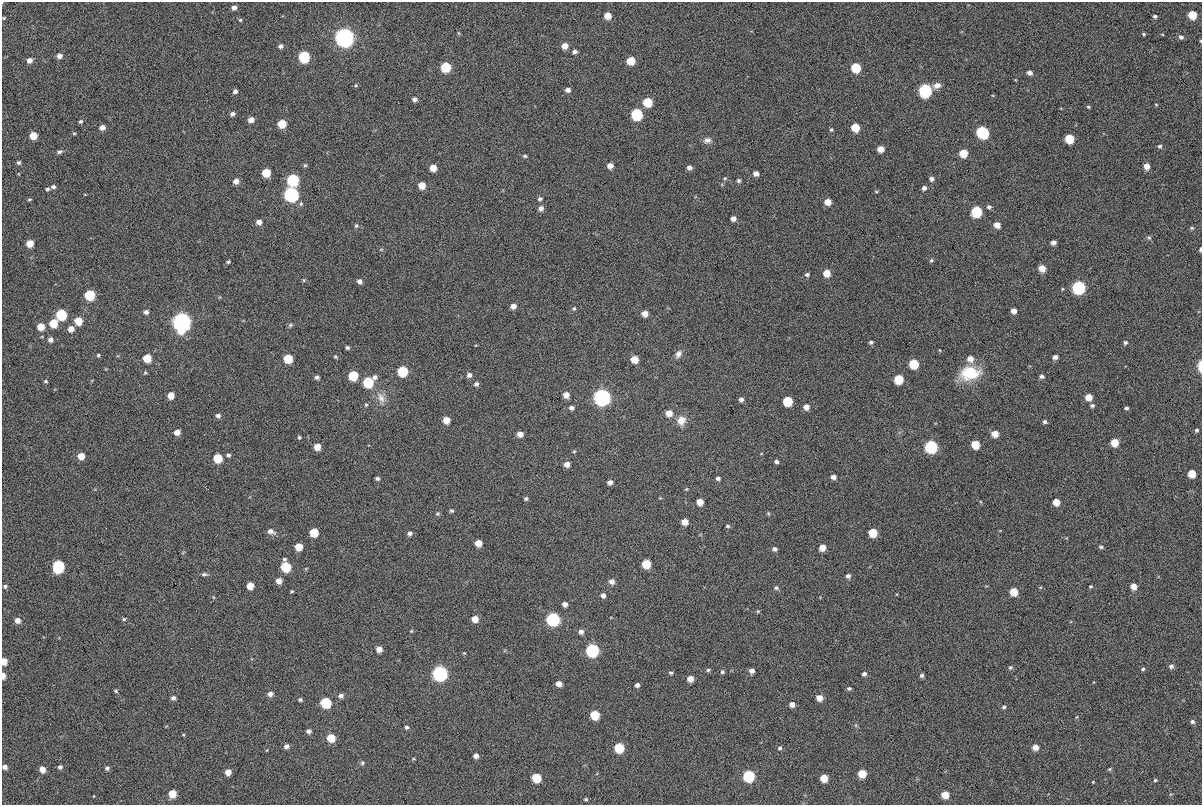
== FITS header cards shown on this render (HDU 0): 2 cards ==
NAXIS1  =                 1200
NAXIS2  =                  803

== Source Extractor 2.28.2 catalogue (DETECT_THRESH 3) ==
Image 1200 x 803 px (HDU 0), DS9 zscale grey, 1 PNG px = 1 image px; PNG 1204 x 807 px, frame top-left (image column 1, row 803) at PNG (2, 2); no overlay
Background 335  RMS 5.9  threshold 17.6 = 3 sigma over >= 5 px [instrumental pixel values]
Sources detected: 267; all 267 listed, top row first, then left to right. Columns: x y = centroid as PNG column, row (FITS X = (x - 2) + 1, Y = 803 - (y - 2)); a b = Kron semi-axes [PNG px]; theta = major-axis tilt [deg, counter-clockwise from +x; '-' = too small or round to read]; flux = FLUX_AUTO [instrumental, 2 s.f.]
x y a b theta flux
234 8 6 5 - 1700
1192 15 6 5 - 12000
608 16 5 5 - 5300
1155 16 4 3 - 740
4 18 4 3 - 380
240 20 5 5 - 520
458 33 6 4 -70 400
1144 34 4 3 - 470
344 37 7 7 - 380000
1181 37 5 5 - 1200
1201 41 4 3 - 340
280 46 5 5 - 1100
565 46 5 5 - 3800
574 51 5 4 - 1300
59 56 5 4 - 2100
304 56 6 6 - 36000
29 60 5 4 - 2000
631 61 6 5 - 10000
446 67 6 6 - 21000
856 68 6 6 - 18000
1030 73 4 4 - 1700
356 85 5 4 - 510
937 85 9 6 19 2500
568 90 5 4 - 1600
925 90 6 6 - 76000
235 91 5 4 - 1100
414 99 5 5 - 1200
647 102 6 6 - 16000
1156 104 5 3 - 340
1088 107 4 3 - 430
232 114 4 4 - 1100
637 114 6 6 - 42000
251 120 5 4 - 2700
80 121 4 3 - 630
282 124 6 5 - 11000
102 127 5 4 - 2500
855 127 6 5 - 11000
831 130 6 5 - 650
982 132 8 6 -42 46000
74 133 5 3 - 370
33 136 5 5 - 7200
1069 139 6 5 - 15000
707 140 10 7 13 1700
1160 146 5 5 - 860
881 149 5 5 - 4500
59 152 6 4 20 880
963 153 6 5 - 10000
525 156 5 3 - 560
19 162 4 3 - 730
305 165 5 4 - 520
610 166 5 4 - 2600
1147 166 5 5 - 3400
433 168 5 5 - 5100
689 168 5 4 - 1500
266 173 6 5 - 11000
756 174 5 4 - 2300
725 178 5 4 - 510
931 179 5 5 - 1300
293 180 6 6 - 47000
739 180 6 5 - 760
236 181 5 5 - 2300
422 185 5 5 - 5500
53 187 5 4 - 860
924 188 5 5 - 1200
47 189 4 3 - 630
876 192 5 3 - 400
291 194 7 7 - 130000
29 199 5 2 - 390
540 199 5 4 - 850
828 202 5 5 - 4500
989 207 5 5 - 980
541 208 5 5 - 1600
976 212 6 6 - 34000
733 219 5 5 - 2100
259 222 5 5 - 2200
997 225 5 5 - 4000
356 226 5 4 - 640
1192 228 5 4 - 560
1149 238 6 5 - 590
1053 242 5 4 - 1800
30 243 5 5 - 5800
1200 249 4 2 - 700
931 260 5 4 - 620
228 262 4 3 - 550
1042 268 5 5 - 5600
827 273 5 5 - 6100
807 275 5 4 - 950
303 280 5 4 - 380
359 281 5 4 - 1500
1079 287 6 6 - 81000
90 295 6 6 - 25000
513 306 5 4 - 2300
574 309 5 4 - 580
1014 311 5 5 - 2600
146 312 5 4 - 1200
61 314 6 6 - 34000
645 314 5 5 - 3600
78 321 6 5 - 8000
182 321 8 7 - 310000
53 323 6 6 - 11000
290 325 6 5 - 640
41 327 6 5 - 6500
71 329 6 5 - 3100
42 337 5 3 - 360
50 340 6 6 - 1900
871 342 4 3 - 750
1125 342 4 4 - 820
347 348 4 3 - 700
940 350 4 2 - 290
678 354 11 7 61 1900
98 355 4 4 - 530
335 357 4 4 - 480
1055 357 5 4 - 1800
147 358 6 5 - 11000
288 359 6 6 - 14000
634 359 5 5 - 7000
970 359 7 7 - 3100
914 364 6 6 - 19000
1200 366 12 5 -89 3500
402 371 6 6 - 26000
970 373 24 16 7 14000
353 375 6 6 - 21000
469 375 6 5 - 1600
1042 376 5 4 - 1100
317 377 4 4 - 1000
375 377 6 5 - 1300
898 379 6 6 - 15000
46 381 5 5 - 660
368 382 6 6 - 27000
476 384 5 5 - 1200
171 395 5 5 - 4900
566 395 6 5 - 3200
602 397 7 7 - 250000
1089 397 5 5 - 5200
381 398 16 9 -68 3500
741 400 5 4 - 1300
787 401 6 6 - 19000
366 405 5 4 - 520
1092 406 5 4 - 860
806 407 5 5 - 2800
571 408 6 5 - 1300
1126 408 5 3 - 720
669 413 6 6 - 4300
218 416 5 4 - 1100
446 420 5 5 - 5300
681 421 12 11 - 3900
1045 422 5 4 - 960
1197 430 5 5 - 780
177 432 5 4 - 2900
520 434 5 5 - 3000
995 434 5 5 - 4900
299 437 4 4 - 580
1115 442 5 5 - 8400
975 444 6 5 - 9500
317 447 5 5 - 4800
931 447 6 6 - 75000
574 451 5 4 - 450
228 455 5 4 - 760
81 456 5 5 - 5100
217 458 6 6 - 14000
776 462 5 4 - 950
567 464 5 5 - 2800
1192 473 5 5 - 8200
833 477 5 4 - 1800
377 478 4 3 - 860
718 478 4 4 - 1100
610 482 5 4 - 1800
686 489 4 4 - 380
660 498 4 3 - 310
526 499 5 5 - 760
700 502 5 5 - 4800
1056 502 5 5 - 5400
451 511 5 5 - 700
768 513 5 4 - 470
437 514 5 5 - 610
685 522 5 5 - 4100
727 526 5 4 - 640
271 531 8 5 -19 1900
314 532 6 6 - 13000
409 533 5 5 - 1300
873 533 6 5 - 13000
478 543 5 5 - 5300
298 547 5 5 - 6900
822 547 5 5 - 4400
1101 547 6 4 -26 710
775 549 6 5 - 1300
646 564 6 6 - 13000
58 566 7 6 - 50000
286 567 7 6 - 25000
204 574 7 4 7 820
848 576 5 5 - 1500
279 581 5 5 - 2900
612 582 5 5 - 2000
5 586 4 4 - 710
250 586 5 5 - 5300
1134 586 5 5 - 4100
1091 587 4 4 - 470
776 588 7 5 -26 890
292 591 4 3 - 430
1014 592 6 5 - 8700
603 596 4 4 - 1600
213 597 5 3 - 340
565 604 5 4 - 1900
758 611 5 4 - 440
124 619 5 3 - 530
475 619 5 5 - 4600
553 619 6 6 - 100000
18 620 5 4 - 2500
411 631 4 4 - 400
581 632 5 5 - 1900
379 649 5 5 - 3200
592 650 6 6 - 93000
464 653 4 4 - 410
4 661 5 4 - 5200
1171 666 5 5 - 1400
1010 668 6 5 - 730
1143 669 6 5 - 710
708 670 5 4 - 610
752 671 5 4 - 1900
722 672 4 4 - 780
671 673 5 4 - 690
440 674 6 6 - 170000
864 674 5 4 - 1200
922 675 5 4 - 1100
3 676 5 3 - 2700
690 679 5 5 - 3500
559 684 5 5 - 3100
637 685 4 4 - 1200
849 688 4 4 - 730
116 691 4 4 - 480
270 694 6 5 - 1700
341 696 7 6 - 1600
173 698 5 5 - 1300
819 698 5 5 - 3600
300 700 5 4 - 730
326 703 6 6 - 34000
792 704 5 4 - 2300
1004 707 5 4 - 770
595 715 6 6 - 16000
1192 722 6 5 - 1100
407 727 6 5 - 850
308 731 5 5 - 1400
183 735 5 3 - 340
331 738 6 5 - 11000
286 746 6 5 - 1500
1035 747 5 4 - 3300
619 748 6 6 - 23000
780 748 5 5 - 730
267 750 4 3 - 290
476 756 5 4 - 2000
413 759 5 3 - 400
362 763 6 6 - 780
5 767 4 4 - 1600
60 767 4 4 - 1100
107 768 5 4 - 930
42 769 5 5 - 3400
1110 769 5 4 - 450
228 772 5 5 - 4100
862 774 5 5 - 9600
749 776 6 6 - 54000
536 778 6 6 - 17000
824 778 5 5 - 7800
1155 780 4 4 - 540
1093 782 2 2 - 250
172 794 5 5 - 8200
945 795 5 5 - 6400
586 799 5 4 - 600
At the frame edge (FLAGS 8, measured only in part): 7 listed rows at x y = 4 18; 1201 41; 1200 249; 1200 366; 4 661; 3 676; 5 767